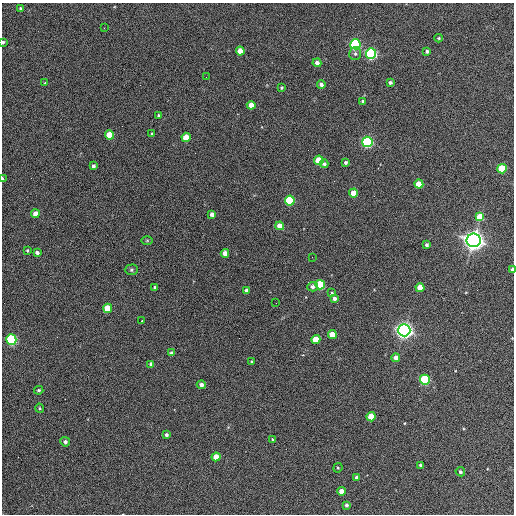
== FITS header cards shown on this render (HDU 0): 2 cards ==
NAXIS1  =                  512 / Axis length
NAXIS2  =                  512 / Axis length

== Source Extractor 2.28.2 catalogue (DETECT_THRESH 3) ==
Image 512 x 512 px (HDU 0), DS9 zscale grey, 1 PNG px = 1 image px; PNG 516 x 516 px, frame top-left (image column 1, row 512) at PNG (2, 3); each listed source drawn as its Kron ellipse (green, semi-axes under 4 px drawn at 4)
Background 364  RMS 21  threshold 62.2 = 3 sigma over >= 5 px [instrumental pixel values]
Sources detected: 77; all 77 listed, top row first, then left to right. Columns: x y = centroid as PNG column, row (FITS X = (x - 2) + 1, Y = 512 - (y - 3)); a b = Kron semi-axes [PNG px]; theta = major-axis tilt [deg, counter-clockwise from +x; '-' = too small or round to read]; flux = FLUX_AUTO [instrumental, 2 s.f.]
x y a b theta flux
21 8 3 3 - 2.4e+03
104 28 2 2 - 6.7e+02
439 38 4 4 - 1.5e+03
3 42 3 3 - 2.9e+03
355 44 5 5 - 2.3e+05
240 51 4 4 - 2.4e+04
427 51 4 3 - 3.9e+03
355 54 6 6 - 3.4e+03
371 54 5 5 - 2.9e+05
317 63 4 4 - 6.2e+03
206 77 2 2 - 5.3e+02
390 82 4 3 - 3.3e+03
45 83 4 3 - 1.2e+03
321 84 4 4 - 4.7e+03
282 87 3 3 - 1.9e+03
363 102 4 3 - 4.2e+03
251 105 4 4 - 1.6e+04
159 116 4 3 - 2.3e+03
152 133 3 2 - 1.3e+03
110 135 4 4 - 3.6e+04
186 137 4 4 - 3.1e+04
367 142 5 5 - 2.7e+05
319 160 4 4 - 5.0e+04
345 162 3 3 - 3.1e+03
324 164 4 3 - 3.1e+03
93 166 3 3 - 3.4e+03
502 169 5 4 - 6.0e+04
2 179 4 2 - 2.6e+03
419 184 4 4 - 2.9e+04
353 193 4 4 - 2.2e+04
290 200 5 5 - 1.0e+05
35 214 4 4 - 1.7e+04
212 214 4 4 - 7.6e+03
480 217 4 4 - 3.9e+04
280 226 4 4 - 1.8e+04
147 240 6 4 1 1.3e+03
474 240 7 6 - 1.2e+06
427 245 4 3 - 3.1e+03
27 250 4 3 - 1.5e+03
37 252 4 3 - 4.9e+03
225 253 4 4 - 1.2e+04
312 257 2 2 - 6.6e+02
512 269 4 2 - 5.6e+03
131 270 6 5 - 2.5e+03
320 285 5 5 - 9.2e+04
155 287 3 3 - 2.5e+03
313 287 5 5 - 4.5e+03
420 288 4 4 - 2.5e+04
247 290 4 3 - 5.1e+03
332 293 4 3 - 1.6e+03
334 298 4 4 - 5.1e+03
276 303 2 2 - 6.0e+02
108 308 4 4 - 3.6e+04
142 321 3 3 - 3.0e+03
404 330 6 6 - 8.2e+05
332 335 4 4 - 2.6e+04
316 339 4 4 - 3.4e+04
11 340 5 5 - 2.2e+05
172 353 4 4 - 4.8e+03
396 358 4 4 - 8.8e+03
251 362 3 2 - 1.5e+03
151 364 4 4 - 3.7e+03
425 380 5 5 - 1.6e+05
201 385 4 4 - 5.0e+03
39 390 4 3 - 1.9e+03
39 408 5 4 - 1.7e+03
371 417 4 4 - 3.9e+04
166 435 4 3 - 3.3e+03
272 439 3 3 - 5.8e+03
65 442 5 4 - 3.7e+03
216 457 4 4 - 2.3e+04
420 465 3 3 - 2.2e+03
338 468 5 4 - 1.6e+03
460 472 5 4 - 3.2e+03
357 477 4 4 - 3.0e+03
341 491 4 4 - 1.2e+04
346 505 4 3 - 3.8e+03
At the frame edge (FLAGS 8, measured only in part): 3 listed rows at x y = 3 42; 2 179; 512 269